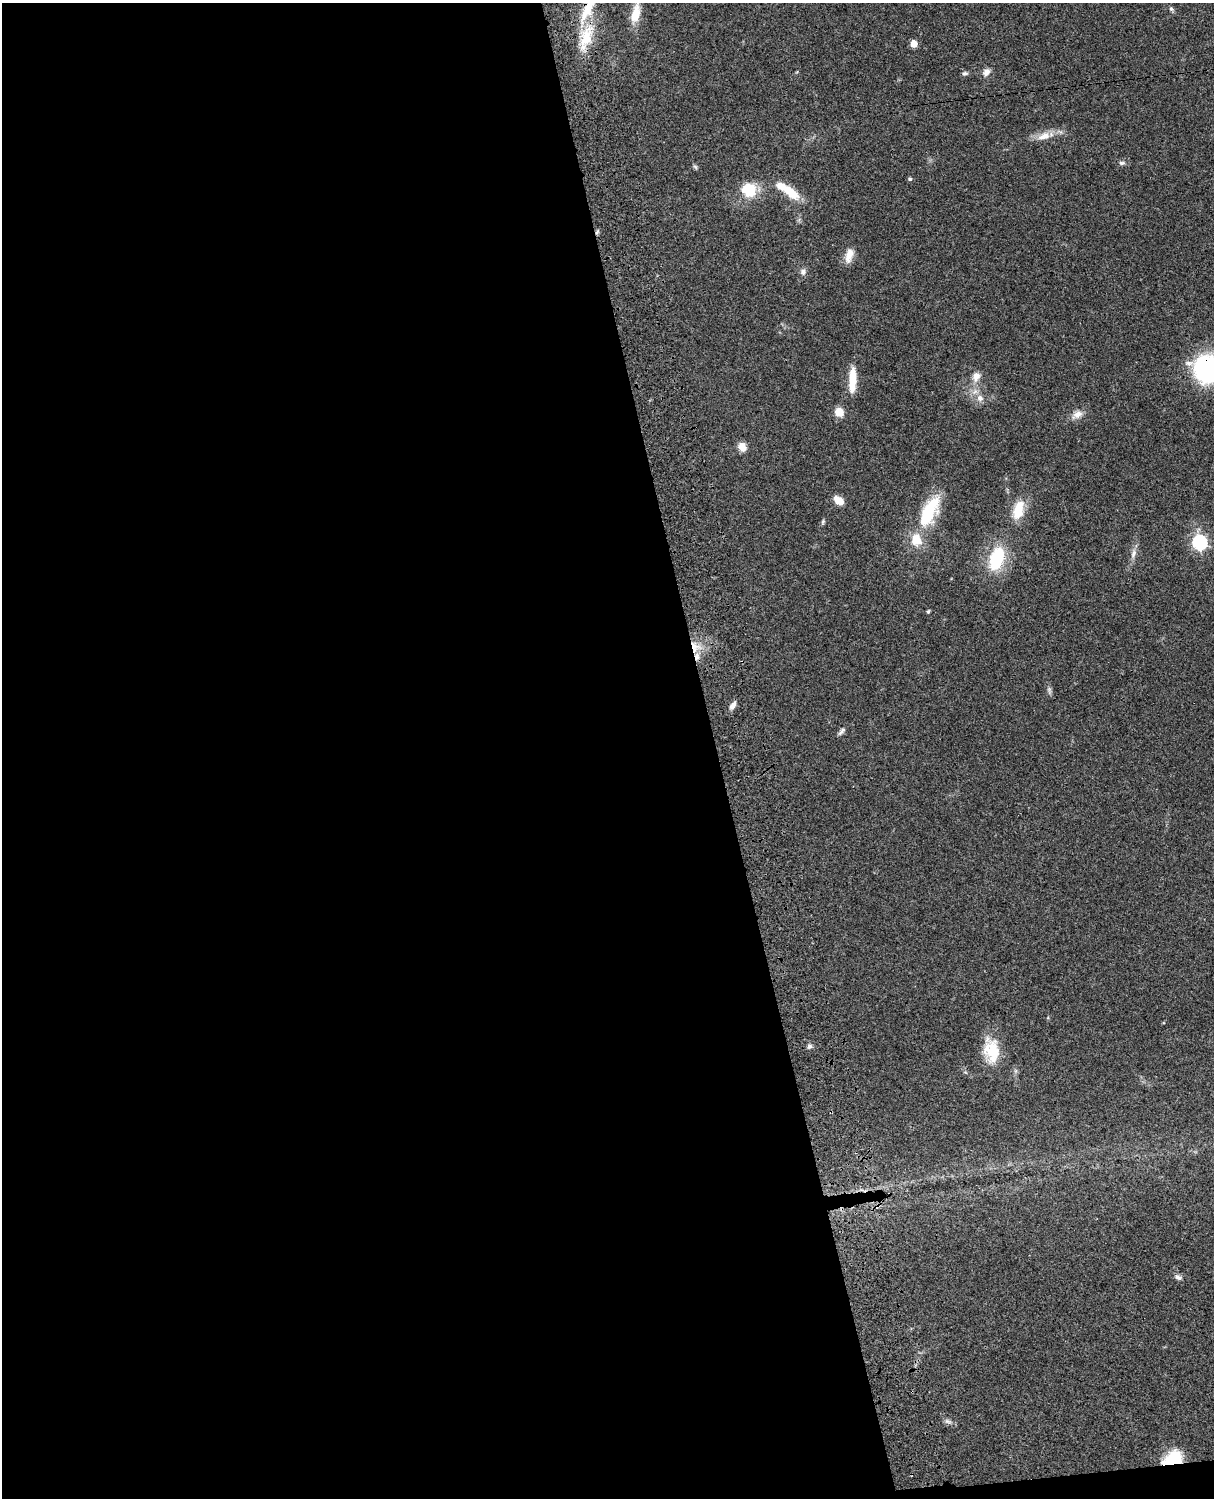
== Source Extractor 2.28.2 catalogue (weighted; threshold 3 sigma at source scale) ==
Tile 9 of 4 x 3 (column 1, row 3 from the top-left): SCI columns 122-1333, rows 277-1772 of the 5088 x 4927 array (HDU 1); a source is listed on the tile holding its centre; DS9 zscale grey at full resolution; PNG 1216 x 1500 px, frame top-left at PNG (2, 3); no overlay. Shown black and unused: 60% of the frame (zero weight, under 3 of 4 exposures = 6% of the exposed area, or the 3 px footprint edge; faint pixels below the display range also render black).
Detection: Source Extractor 2.28.2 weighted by HDU 2 'WHT'; one run over the whole footprint, this tile lists its part. Background 0.0766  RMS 0.0058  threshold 0.0261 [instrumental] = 3 sigma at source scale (4.5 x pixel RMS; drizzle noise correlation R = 1.50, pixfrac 1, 0.05/0.05 arcsec/px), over >= 5 px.
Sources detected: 45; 5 inside a brighter listed object's ellipse — not listed separately; the other 40 listed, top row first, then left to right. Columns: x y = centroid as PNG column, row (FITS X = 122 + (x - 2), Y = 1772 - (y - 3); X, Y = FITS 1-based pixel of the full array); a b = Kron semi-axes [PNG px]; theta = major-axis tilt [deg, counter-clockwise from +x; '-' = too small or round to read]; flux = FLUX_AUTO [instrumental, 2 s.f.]
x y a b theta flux
1171 9 7 6 - 1.2
636 13 34 10 79 12
586 37 36 17 72 21
914 44 5 5 - 11
986 72 10 8 52 3.3
965 73 7 5 8 1.4
1044 136 20 10 21 7.4
1122 163 9 5 6 1.6
695 167 7 5 -53 1
910 179 5 5 - 0.98
749 190 19 17 -30 17
790 191 27 11 -40 14
597 232 7 4 62 1.1
849 255 20 10 75 6.4
803 272 9 7 85 2.3
1207 369 27 26 - 93
976 377 15 11 68 5.5
852 380 29 8 88 12
975 392 11 7 33 3.6
980 398 8 8 - 3.4
839 412 11 10 - 6
1077 414 16 10 31 4.9
742 447 10 8 -62 5.5
839 500 12 7 -42 6.6
930 510 41 21 67 30
1018 510 25 13 73 14
823 522 8 4 73 0.98
1199 543 7 6 - 120
1133 553 16 7 77 3.7
997 558 23 13 71 37
928 612 5 4 - 0.85
695 647 18 14 -49 10
1049 690 13 5 -77 1.6
733 705 12 6 60 3.1
841 731 13 5 50 2
809 1046 8 6 75 1.7
991 1050 32 19 -83 21
1178 1277 11 6 -21 2
948 1421 13 6 -19 2
1173 1459 17 12 23 28
Overlapping masked pixels (flux is a lower limit): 6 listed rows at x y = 586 37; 597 232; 1207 369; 695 647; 991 1050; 1173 1459
Isophote crosses this tile's border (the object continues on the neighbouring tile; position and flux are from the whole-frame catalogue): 2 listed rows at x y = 636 13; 1207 369